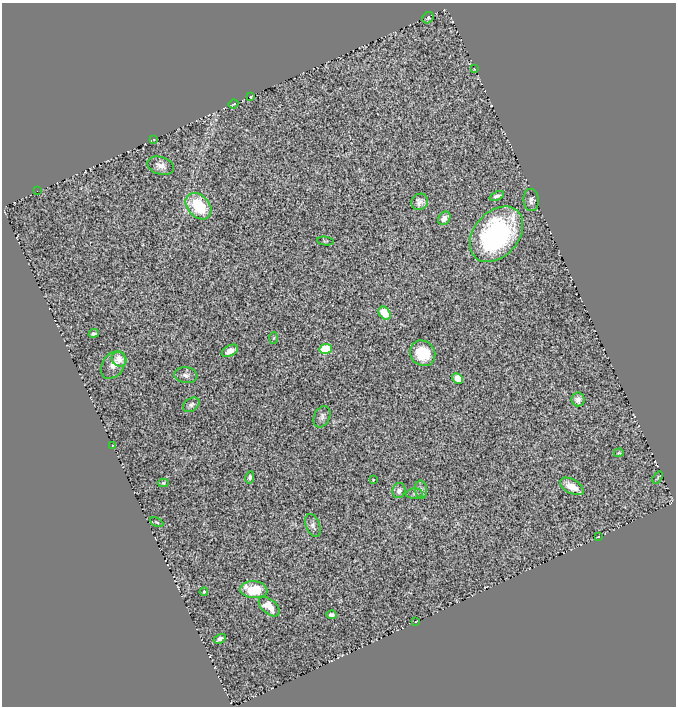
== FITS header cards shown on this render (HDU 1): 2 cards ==
NAXIS1  =                  674
NAXIS2  =                  704

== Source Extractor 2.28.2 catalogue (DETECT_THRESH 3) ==
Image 674 x 704 px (HDU 1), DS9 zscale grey, 1 PNG px = 1 image px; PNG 678 x 708 px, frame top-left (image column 1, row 704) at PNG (2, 3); each listed source drawn as its Kron ellipse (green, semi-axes under 4 px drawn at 4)
Background 2.95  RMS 0.13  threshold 0.39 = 3 sigma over >= 5 px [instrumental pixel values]
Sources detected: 46; all 46 listed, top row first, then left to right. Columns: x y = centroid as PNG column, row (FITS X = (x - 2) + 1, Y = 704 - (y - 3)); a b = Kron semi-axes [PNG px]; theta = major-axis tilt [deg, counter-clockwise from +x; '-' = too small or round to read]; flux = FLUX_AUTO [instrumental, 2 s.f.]
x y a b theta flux
428 18 6 5 - 15
474 69 2 2 - 5.8
251 97 3 2 - 5.8
233 104 5 2 - 7.5
154 139 3 2 - 7.5
161 166 14 8 -17 65
37 191 2 2 - 13
497 196 7 4 23 23
531 200 11 7 -84 36
420 202 9 7 42 43
198 206 15 10 -47 420
444 218 7 5 54 66
496 234 31 22 49 1500
325 241 8 4 -9 12
384 313 7 5 -50 180
94 333 5 3 - 24
274 338 6 4 86 9.3
326 349 6 5 - 340
230 351 9 5 28 65
423 353 13 12 - 250
119 359 8 7 - 80
113 365 15 11 54 74
186 375 11 8 -7 42
458 378 6 5 - 94
578 399 7 6 - 55
191 405 9 6 34 27
322 417 11 8 66 34
113 446 3 2 - 5.9
619 453 5 3 - 9.1
250 477 6 4 79 20
658 478 6 2 54 6.5
373 480 3 2 - 6
163 483 5 4 - 12
572 486 13 7 -29 120
421 490 9 6 -83 27
399 491 8 6 79 30
414 494 8 5 5 20
157 522 7 3 -26 12
313 525 12 7 -70 33
598 537 3 2 - 4.6
254 590 13 8 -4 260
204 592 4 3 - 9.8
269 607 12 7 -42 130
331 615 5 3 - 24
416 621 3 2 - 6
220 639 6 4 28 30